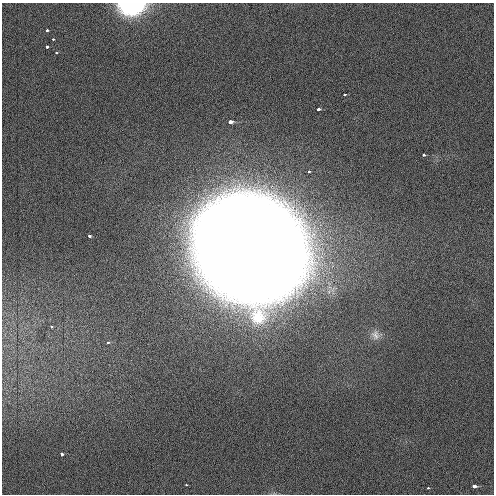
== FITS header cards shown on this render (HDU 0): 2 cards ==
NAXIS1  =                  492 / Axis length
NAXIS2  =                  492 / Axis length

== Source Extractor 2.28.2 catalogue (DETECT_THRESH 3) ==
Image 492 x 492 px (HDU 0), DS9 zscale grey, 1 PNG px = 1 image px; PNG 496 x 496 px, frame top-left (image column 1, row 492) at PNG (2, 3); no overlay
Background 2.61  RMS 3.1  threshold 9.4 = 3 sigma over >= 5 px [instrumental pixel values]
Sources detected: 19; all 19 listed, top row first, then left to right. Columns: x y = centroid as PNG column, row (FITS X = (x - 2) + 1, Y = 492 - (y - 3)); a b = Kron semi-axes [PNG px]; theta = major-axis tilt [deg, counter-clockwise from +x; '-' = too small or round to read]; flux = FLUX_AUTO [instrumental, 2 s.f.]
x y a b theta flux
131 6 18 10 -1 3.3e+04
47 30 3 3 - 7.3e+02
53 39 3 3 - 4.1e+02
47 46 3 3 - 1.1e+03
56 53 3 2 - 4.4e+02
344 94 3 3 - 4.6e+02
318 109 4 3 - 9.4e+02
230 122 3 3 - 6.4e+03
423 155 3 3 - 4.3e+02
309 171 3 3 - 4.1e+02
89 236 3 3 - 1.1e+03
248 249 47 39 -41 1.3e+07
51 327 3 3 - 4.6e+02
375 335 14 11 -77 1.5e+03
108 342 3 3 - 5.9e+02
61 454 4 3 - 1.1e+03
186 485 3 3 - 3.4e+02
474 486 4 3 - 2.6e+03
428 488 3 3 - 3.2e+02
At the frame edge (FLAGS 8, measured only in part): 1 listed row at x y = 131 6